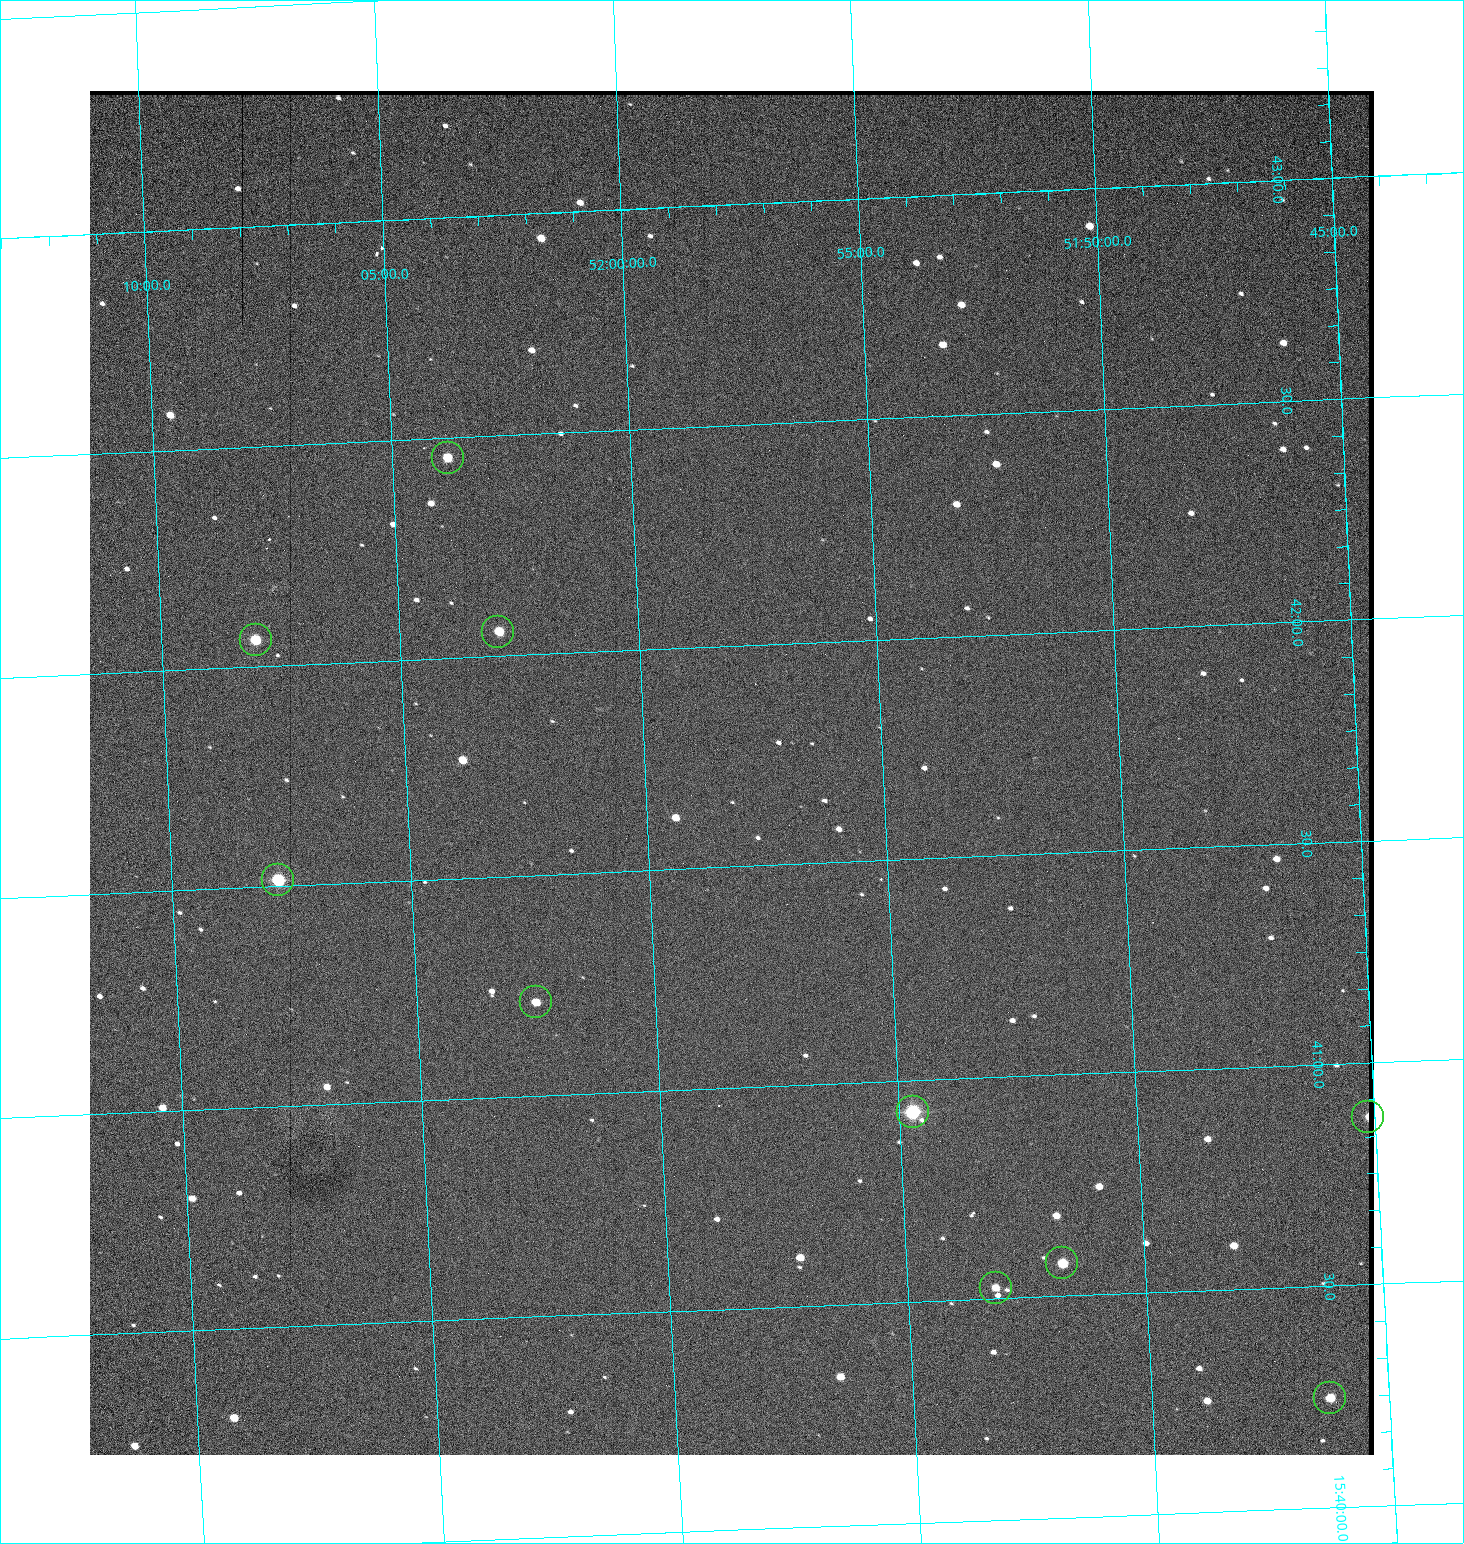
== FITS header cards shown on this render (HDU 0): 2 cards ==
NAXIS1  =                 1284 / length of data axis 1
NAXIS2  =                 1364 / length of data axis 2

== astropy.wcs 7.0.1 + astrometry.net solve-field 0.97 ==
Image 1284 x 1364 px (HDU 0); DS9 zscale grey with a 90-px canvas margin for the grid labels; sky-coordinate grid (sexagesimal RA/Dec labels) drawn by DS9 from the SOLVED WCS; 10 Tycho-2 reference stars matched to detected sources circled (green)
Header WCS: RA---TAN/DEC--TAN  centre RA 15:41:43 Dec +51:58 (235.43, +51.97 deg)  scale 1.26 arcsec/px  FOV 26.9' x 28.5'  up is +93 deg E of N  parity flipped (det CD > 0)
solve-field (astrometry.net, Tycho-2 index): VERIFIED the header's WCS against the Tycho-2 star catalogue (10 matches, 0 conflicts) and refined it, rather than solving blind
Solved WCS: RA---TAN-SIP/DEC--TAN-SIP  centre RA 15:41:43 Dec +51:58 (235.43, +51.97 deg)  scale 1.26 arcsec/px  FOV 27.0' x 28.6'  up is +93 deg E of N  parity flipped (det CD > 0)
The solver's refit moves the header's centre by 1.9 arcsec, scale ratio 1.004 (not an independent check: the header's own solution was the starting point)
Tycho-2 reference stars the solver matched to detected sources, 10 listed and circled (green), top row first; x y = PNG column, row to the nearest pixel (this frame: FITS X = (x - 90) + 1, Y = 1364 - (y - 91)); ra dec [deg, ICRS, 3 dp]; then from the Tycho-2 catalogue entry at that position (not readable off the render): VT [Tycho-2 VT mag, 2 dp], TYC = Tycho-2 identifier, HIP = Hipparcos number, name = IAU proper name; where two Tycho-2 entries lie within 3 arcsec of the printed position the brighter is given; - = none
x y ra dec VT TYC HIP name
448 458 235.614 +52.064 11.61 3489-1132-1 - -
498 632 235.514 +52.049 11.19 3489-1407-1 - -
256 640 235.515 +52.133 11.12 3489-1380-1 - -
278 880 235.378 +52.130 9.31 3489-1322-1 76850 -
536 1002 235.303 +52.042 11.52 3489-958-1 - -
913 1112 235.232 +51.912 9.59 3489-824-1 - -
1368 1117 235.219 +51.752 10.98 3489-1435-1 - -
1062 1263 235.143 +51.862 10.97 3489-1016-1 - -
996 1288 235.131 +51.886 12.29 3489-908-1 - -
1330 1398 235.062 +51.771 11.53 3489-1453-1 - -